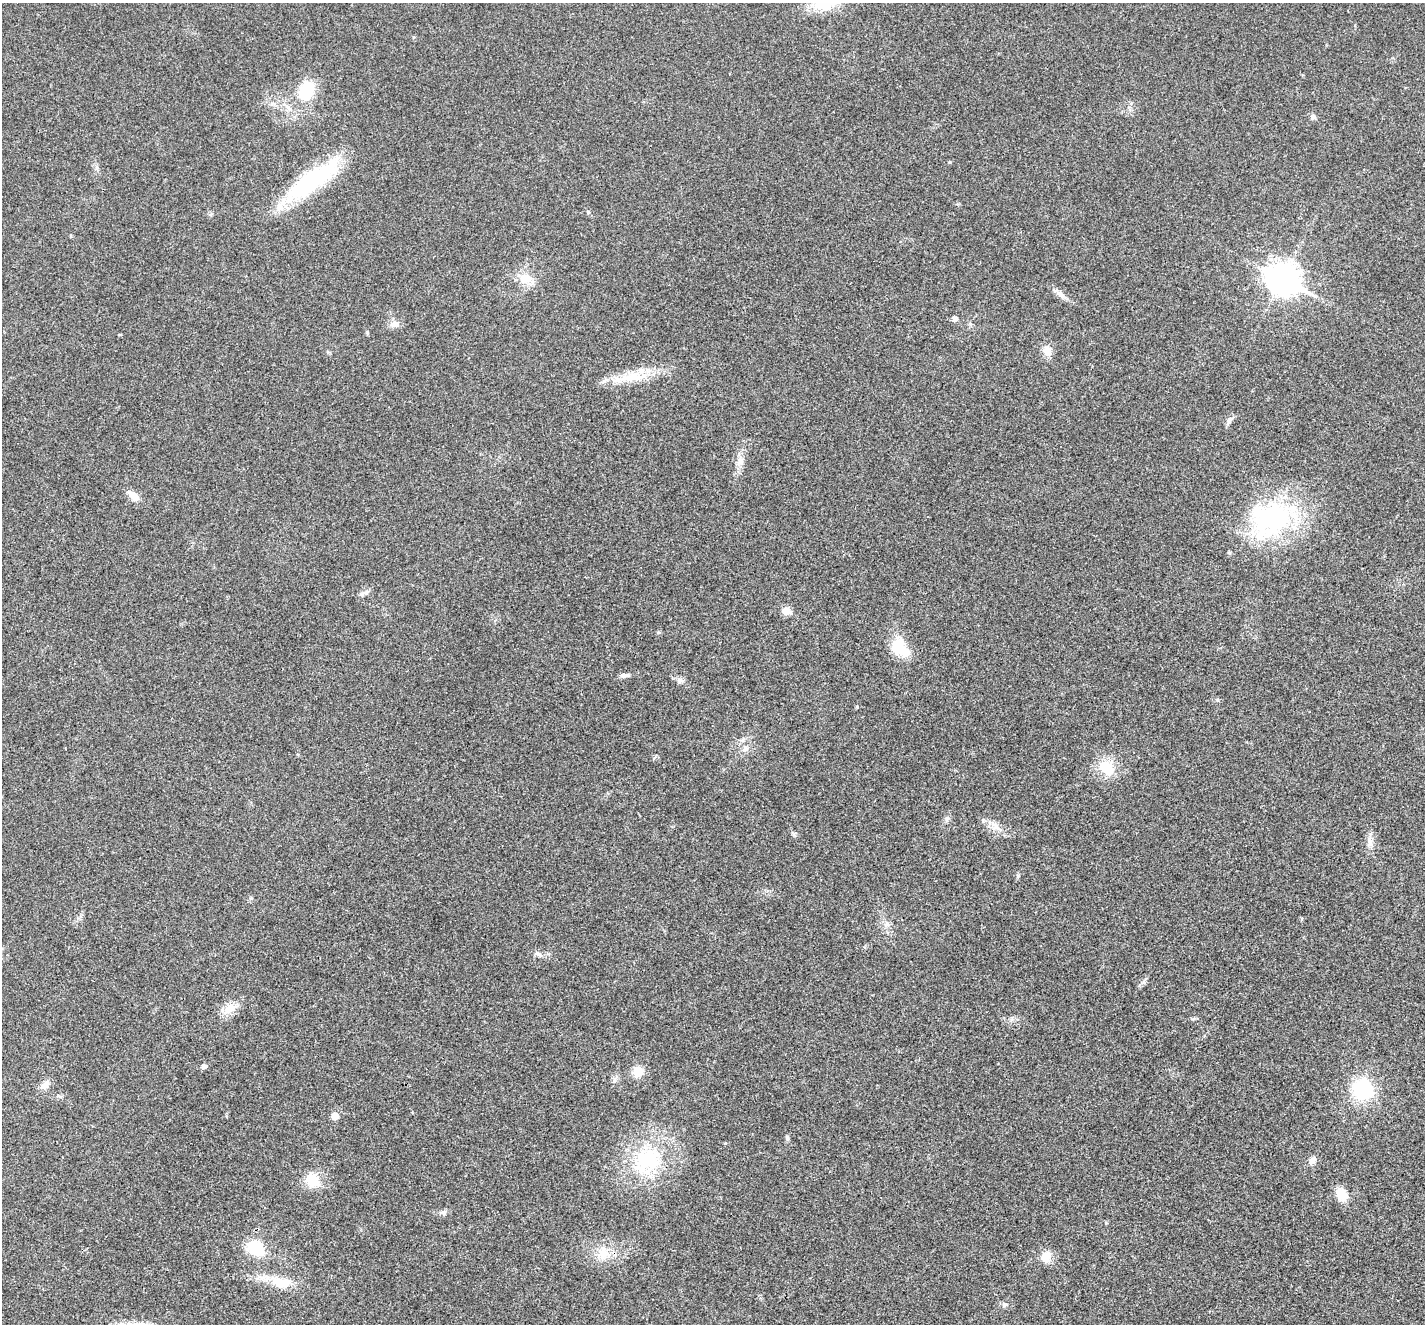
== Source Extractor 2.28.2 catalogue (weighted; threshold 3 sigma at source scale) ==
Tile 7 of 4 x 4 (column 3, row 2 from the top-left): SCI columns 2854-4276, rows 2925-4246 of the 5702 x 5713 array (HDU 1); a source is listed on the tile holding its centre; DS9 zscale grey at full resolution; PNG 1427 x 1326 px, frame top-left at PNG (2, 3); no overlay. Shown black and unused: <1% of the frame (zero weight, under 3 of 4 exposures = <1% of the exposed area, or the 3 px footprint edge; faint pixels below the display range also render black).
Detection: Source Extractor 2.28.2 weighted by HDU 2 'WHT'; one run over the whole footprint, this tile lists its part. Background 0.0186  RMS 0.0049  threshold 0.0223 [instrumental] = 3 sigma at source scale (4.5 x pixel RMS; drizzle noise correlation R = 1.50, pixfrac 1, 0.05/0.05 arcsec/px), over >= 5 px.
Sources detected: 48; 1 inside a brighter object's white glare — not listed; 1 inside a brighter listed object's ellipse — not listed separately; the other 46 listed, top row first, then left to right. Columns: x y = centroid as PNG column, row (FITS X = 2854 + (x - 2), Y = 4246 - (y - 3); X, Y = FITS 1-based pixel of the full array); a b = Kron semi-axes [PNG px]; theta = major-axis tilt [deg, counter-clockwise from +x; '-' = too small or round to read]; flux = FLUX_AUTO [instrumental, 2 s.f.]
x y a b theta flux
825 4 31 14 10 17
306 90 28 18 71 19
1313 117 6 6 - 1.7
949 162 4 4 - 0.51
312 181 72 20 37 52
525 278 13 11 7 8
1283 278 12 10 -27 630
1060 294 17 6 -40 2.9
955 319 5 5 - 2.4
394 324 14 8 7 2.8
367 333 5 3 - 0.51
1047 351 12 10 82 4.5
634 377 36 12 7 14
1229 420 9 7 72 1.8
739 461 12 8 89 3.1
134 496 15 8 -37 4.2
1270 519 57 46 14 71
366 593 9 4 8 1.3
786 611 6 5 - 9.8
900 648 28 19 -43 13
624 675 12 5 3 1.6
680 680 8 7 - 1.6
857 706 4 4 - 0.5
745 748 7 5 -46 1.2
1106 768 20 13 -37 12
947 818 8 6 74 1.3
995 827 12 8 -5 3.3
1370 842 14 7 -78 3
538 954 10 6 -15 1.7
230 1008 17 12 27 6.2
204 1066 5 5 - 1.9
638 1071 10 10 - 7.2
45 1085 17 8 39 3.1
1362 1090 23 22 - 29
335 1116 10 8 31 2.7
787 1137 7 5 -89 0.86
646 1159 28 23 -7 33
1312 1160 9 7 58 2.5
313 1180 17 14 -47 11
1342 1194 15 11 -51 7.9
443 1212 9 4 8 1.2
258 1249 16 13 85 12
604 1253 20 14 -17 8.8
1046 1256 15 11 63 5.4
280 1282 24 13 -15 12
1004 1305 7 7 - 1.3
Isophote crosses this tile's border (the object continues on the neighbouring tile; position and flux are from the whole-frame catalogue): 1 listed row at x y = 825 4
Unlisted compact peaks at least as high as the median listed source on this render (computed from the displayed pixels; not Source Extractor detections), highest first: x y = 1018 876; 1143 982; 1217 700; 658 632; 588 212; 794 834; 1106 1223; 725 1143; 251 898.